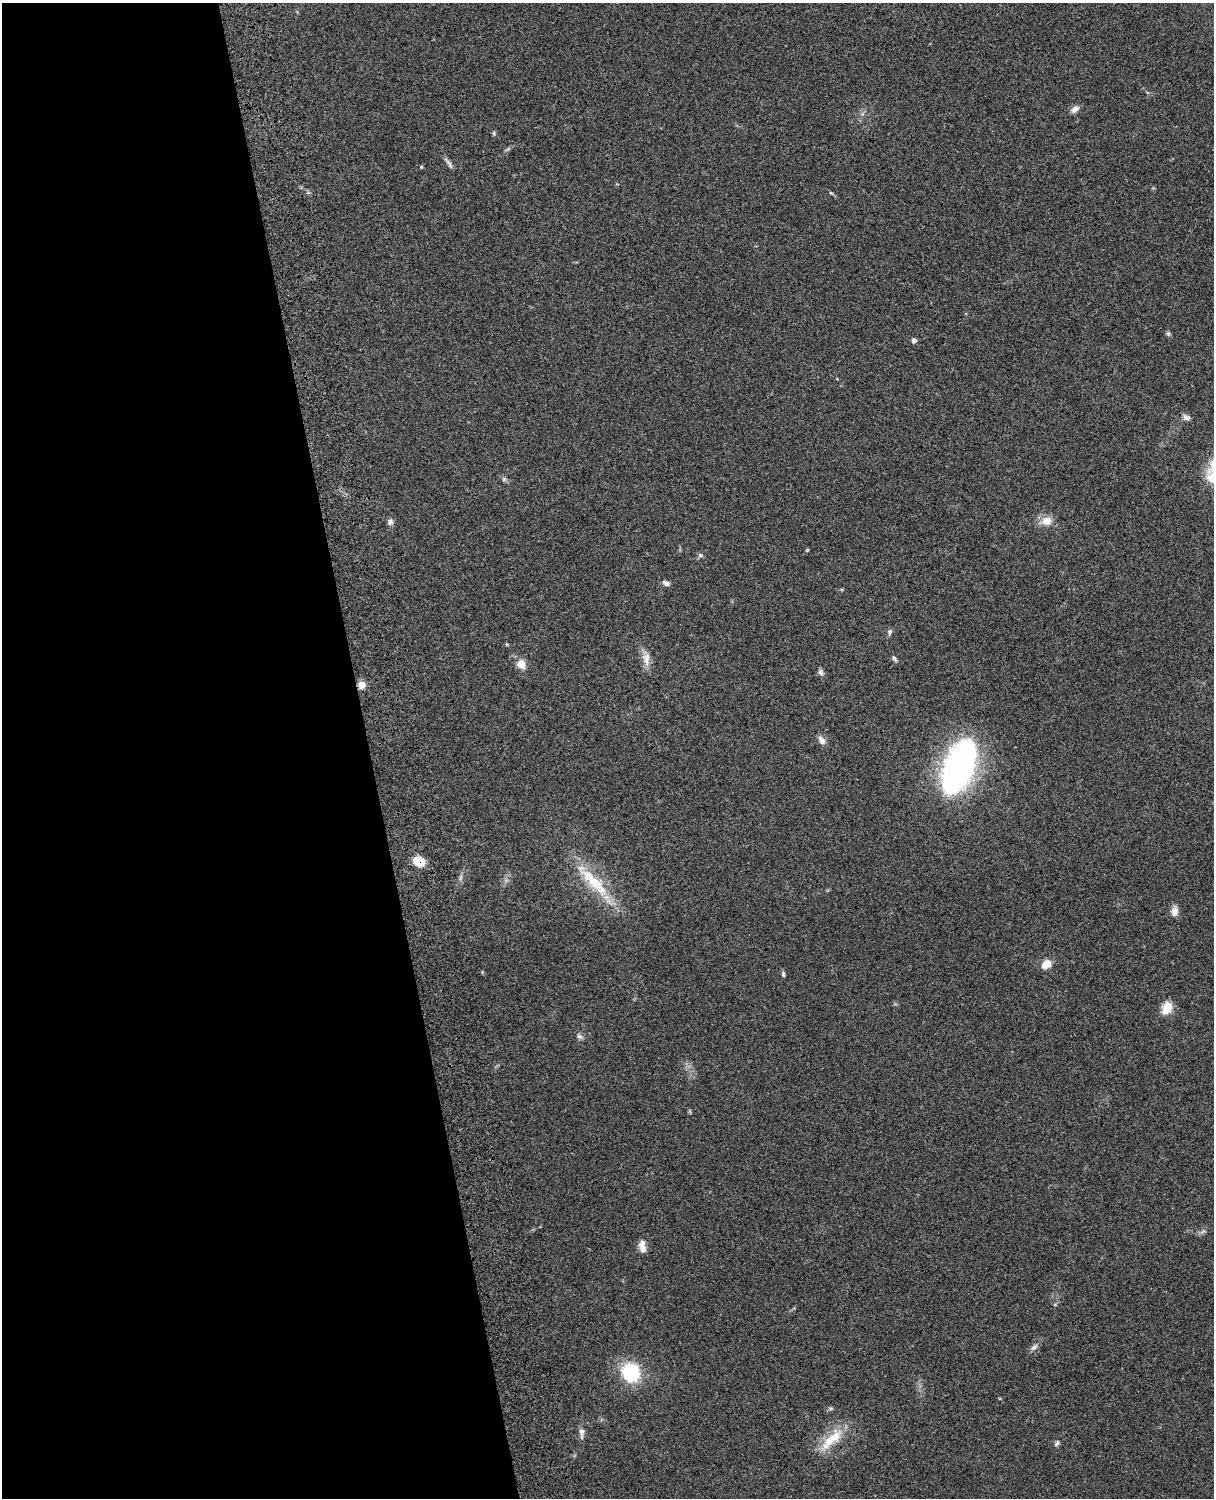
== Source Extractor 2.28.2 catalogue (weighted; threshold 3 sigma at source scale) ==
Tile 5 of 4 x 3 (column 1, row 2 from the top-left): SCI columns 119-1330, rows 1660-3155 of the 5089 x 4927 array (HDU 1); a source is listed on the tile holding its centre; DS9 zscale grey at full resolution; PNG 1216 x 1500 px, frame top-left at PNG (2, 3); no overlay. Shown black and unused: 30% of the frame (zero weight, under 3 of 4 exposures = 6% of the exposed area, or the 3 px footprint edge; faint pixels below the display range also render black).
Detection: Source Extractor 2.28.2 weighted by HDU 2 'WHT'; one run over the whole footprint, this tile lists its part. Background 0.271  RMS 0.0089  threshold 0.0401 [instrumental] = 3 sigma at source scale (4.5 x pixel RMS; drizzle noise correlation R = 1.50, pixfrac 1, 0.05/0.05 arcsec/px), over >= 5 px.
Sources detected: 37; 1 inside a brighter listed object's ellipse — not listed separately; the other 36 listed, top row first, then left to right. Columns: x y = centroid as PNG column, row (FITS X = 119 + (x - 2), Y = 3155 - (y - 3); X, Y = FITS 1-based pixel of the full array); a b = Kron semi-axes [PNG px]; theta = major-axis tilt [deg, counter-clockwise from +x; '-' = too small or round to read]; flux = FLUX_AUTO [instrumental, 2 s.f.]
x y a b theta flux
1075 109 11 7 37 4.5
494 133 6 4 -88 1.2
450 165 16 4 -61 2.9
421 167 4 3 - 0.87
1168 334 6 5 - 1.6
914 341 5 5 - 2.7
1186 417 10 7 -24 3.4
504 479 6 4 44 1.4
1047 521 14 11 10 9.3
390 522 8 7 - 2.9
807 550 5 4 - 0.9
700 555 7 6 - 1.9
666 583 10 7 -34 2.8
890 632 8 6 89 2.2
894 658 8 4 -60 1.9
646 659 20 10 -83 8.3
521 664 12 11 - 7.9
821 672 9 7 -64 2.5
362 685 5 5 - 11
821 740 12 7 -56 4.6
959 767 44 18 69 410
419 861 14 11 -27 12
460 878 7 4 72 1.7
594 882 61 14 -46 40
1174 911 13 9 84 5.5
1046 964 12 9 39 9.3
783 974 7 4 -81 1.7
1167 1008 16 12 65 11
579 1036 9 5 -11 2.6
642 1246 16 8 -81 6.4
1034 1347 10 6 34 3
631 1372 16 14 -67 57
831 1409 6 4 0 1.4
582 1433 16 6 -89 4.3
829 1441 30 12 51 22
1057 1443 8 5 55 2
Overlapping masked pixels (flux is a lower limit): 2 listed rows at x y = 362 685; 419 861